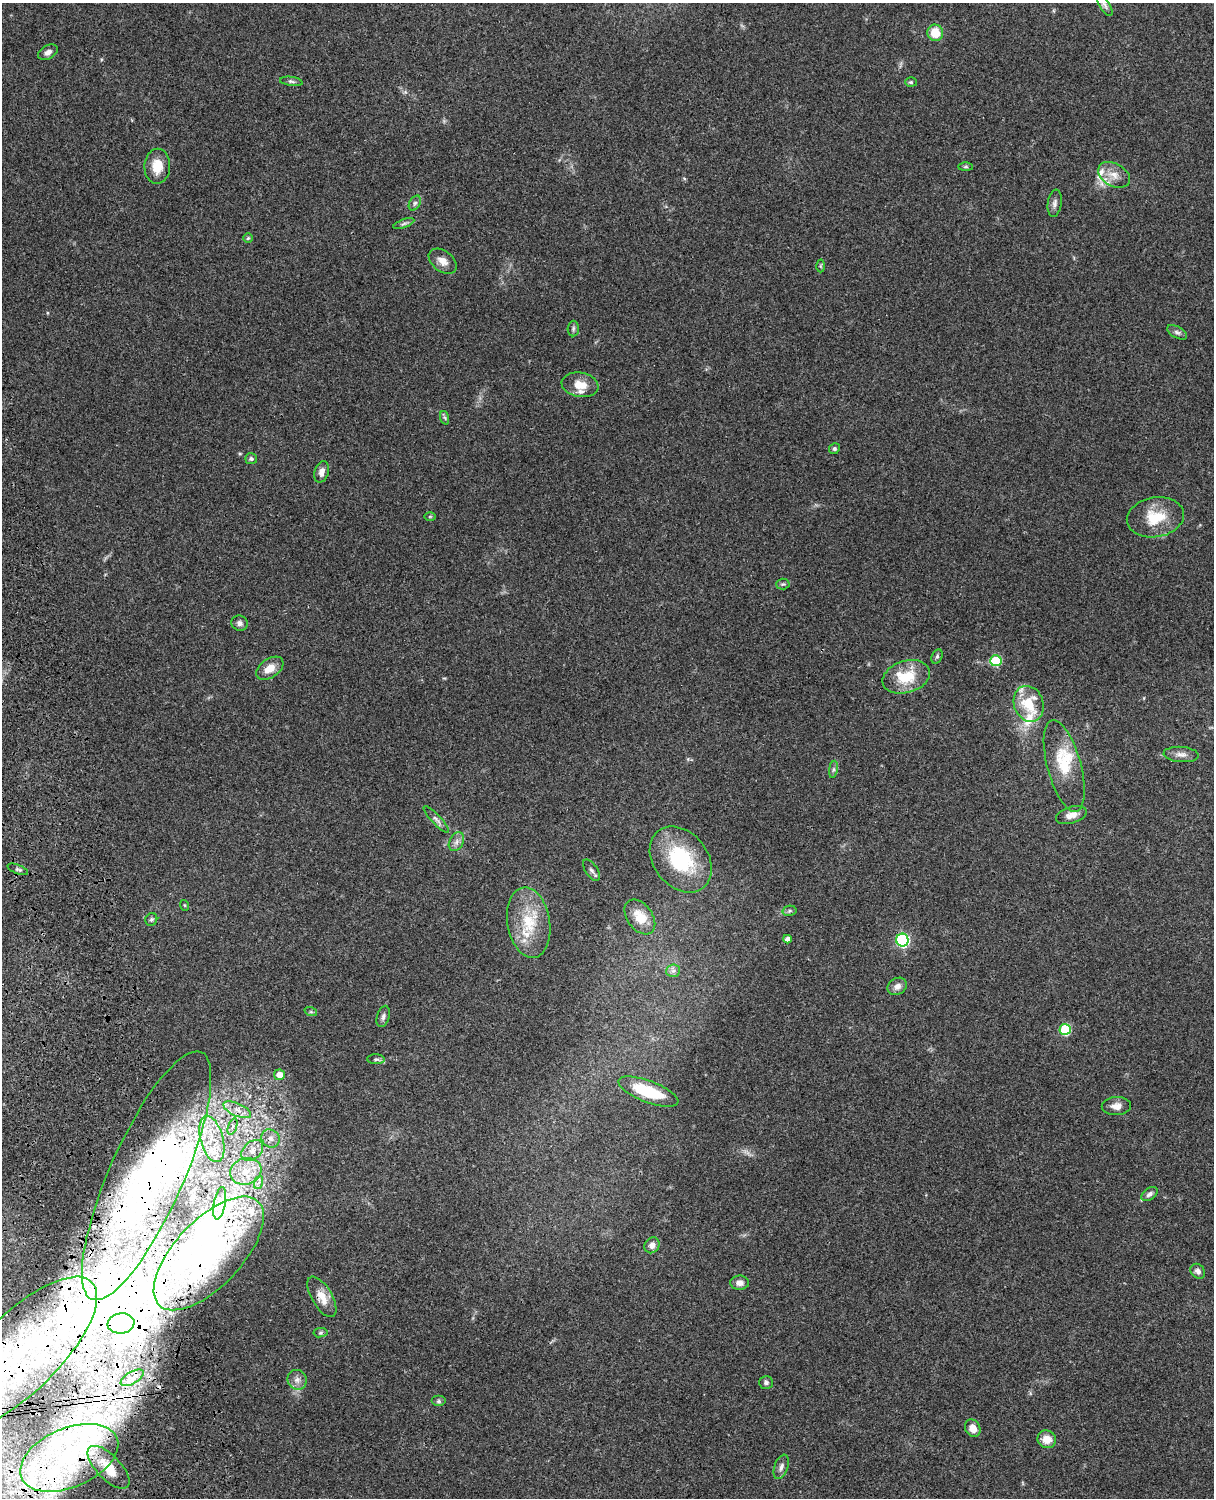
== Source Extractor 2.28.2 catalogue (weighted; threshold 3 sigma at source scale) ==
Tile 7 of 4 x 3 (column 3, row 2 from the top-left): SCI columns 2546-3757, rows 1772-3267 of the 5087 x 4926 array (HDU 1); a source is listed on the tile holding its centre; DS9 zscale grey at full resolution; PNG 1216 x 1500 px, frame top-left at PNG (2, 3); each listed source drawn as its Kron ellipse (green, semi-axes under 4 px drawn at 4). Shown black and unused: <1% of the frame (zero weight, under 3 of 4 exposures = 6% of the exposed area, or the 3 px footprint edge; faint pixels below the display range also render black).
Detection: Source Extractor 2.28.2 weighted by HDU 2 'WHT'; one run over the whole footprint, this tile lists its part. Background 0.104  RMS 0.0065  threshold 0.0292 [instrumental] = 3 sigma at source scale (4.5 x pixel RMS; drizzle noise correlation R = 1.50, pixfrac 1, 0.05/0.05 arcsec/px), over >= 5 px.
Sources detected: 102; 4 inside a brighter object's white glare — neither listed nor drawn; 16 inside a brighter listed object's ellipse — not listed separately; the other 82 listed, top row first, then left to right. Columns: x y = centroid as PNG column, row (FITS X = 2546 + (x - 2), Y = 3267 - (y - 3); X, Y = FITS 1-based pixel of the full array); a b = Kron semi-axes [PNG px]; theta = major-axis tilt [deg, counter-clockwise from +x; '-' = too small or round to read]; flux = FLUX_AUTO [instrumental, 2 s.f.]
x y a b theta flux
1105 5 12 5 -59 1.8
935 33 8 8 - 12
48 52 10 6 29 2.9
291 81 11 4 -8 1.6
911 82 6 5 - 1
157 166 17 13 89 11
965 167 7 4 0 1
1114 175 17 11 -29 7.7
415 203 8 5 59 1.6
1055 203 14 7 82 2.7
404 224 11 4 20 1.7
248 238 5 4 - 0.9
443 261 16 10 -37 5.5
820 266 6 4 -89 0.79
573 328 8 5 88 1.3
1177 332 11 5 -29 2
580 385 18 12 -10 10
445 418 7 4 -71 1.2
834 449 5 5 - 1.2
251 459 6 5 - 1.6
322 472 11 7 74 3.8
430 516 6 4 0 0.78
1155 517 29 20 9 21
783 584 7 5 2 1.2
240 623 8 7 - 2.4
937 656 8 5 64 1.3
996 661 6 5 - 34
270 668 15 9 35 7.8
906 677 24 16 17 20
1029 704 18 14 -71 22
1181 754 18 7 -4 4
1064 766 47 17 -75 24
833 769 8 4 81 1.4
1071 815 16 8 16 5.7
436 819 17 4 -47 2.6
456 842 10 7 61 2.9
681 859 36 27 -51 50
18 869 11 4 -21 1.6
591 870 12 6 -55 2.2
184 905 5 3 - 0.6
789 911 7 5 12 1.2
640 917 19 12 -54 12
151 919 6 6 - 1.3
529 923 36 21 -81 29
788 939 4 4 - 3.2
902 940 6 6 - 92
673 971 7 6 - 2.1
897 986 10 8 31 3.4
311 1012 6 4 -18 1
383 1016 11 6 73 2.1
1065 1029 5 5 - 44
376 1059 9 5 -4 1.4
279 1075 5 5 - 7
648 1092 32 10 -21 29
1116 1106 15 9 2 4.9
237 1110 15 6 -24 5.7
233 1126 8 3 71 1.8
271 1138 9 8 - 4
212 1139 24 11 -75 16
252 1150 12 8 42 5.6
246 1171 16 13 17 11
146 1176 135 37 66 160
259 1182 7 4 69 1.5
1149 1194 9 6 35 2.6
220 1203 16 5 79 4.1
652 1245 8 7 - 4.5
209 1253 72 33 47 78
1198 1271 8 6 -47 2.6
739 1283 9 7 -2 3
322 1297 23 10 -59 8.5
121 1323 13 10 9 8.3
320 1333 7 4 7 1
20 1353 101 39 45 150
132 1378 13 6 30 3.9
297 1380 10 9 - 3.9
766 1383 7 6 - 1.5
439 1401 7 5 0 1.2
973 1428 9 7 -62 6.3
1047 1439 9 8 - 7.3
69 1458 52 29 23 82
108 1467 27 12 -46 13
781 1467 13 6 69 3
Overlapping masked pixels (flux is a lower limit): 7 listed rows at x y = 146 1176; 209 1253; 322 1297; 20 1353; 132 1378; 69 1458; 108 1467
Isophote crosses this tile's border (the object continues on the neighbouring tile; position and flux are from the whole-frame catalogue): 1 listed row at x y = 20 1353